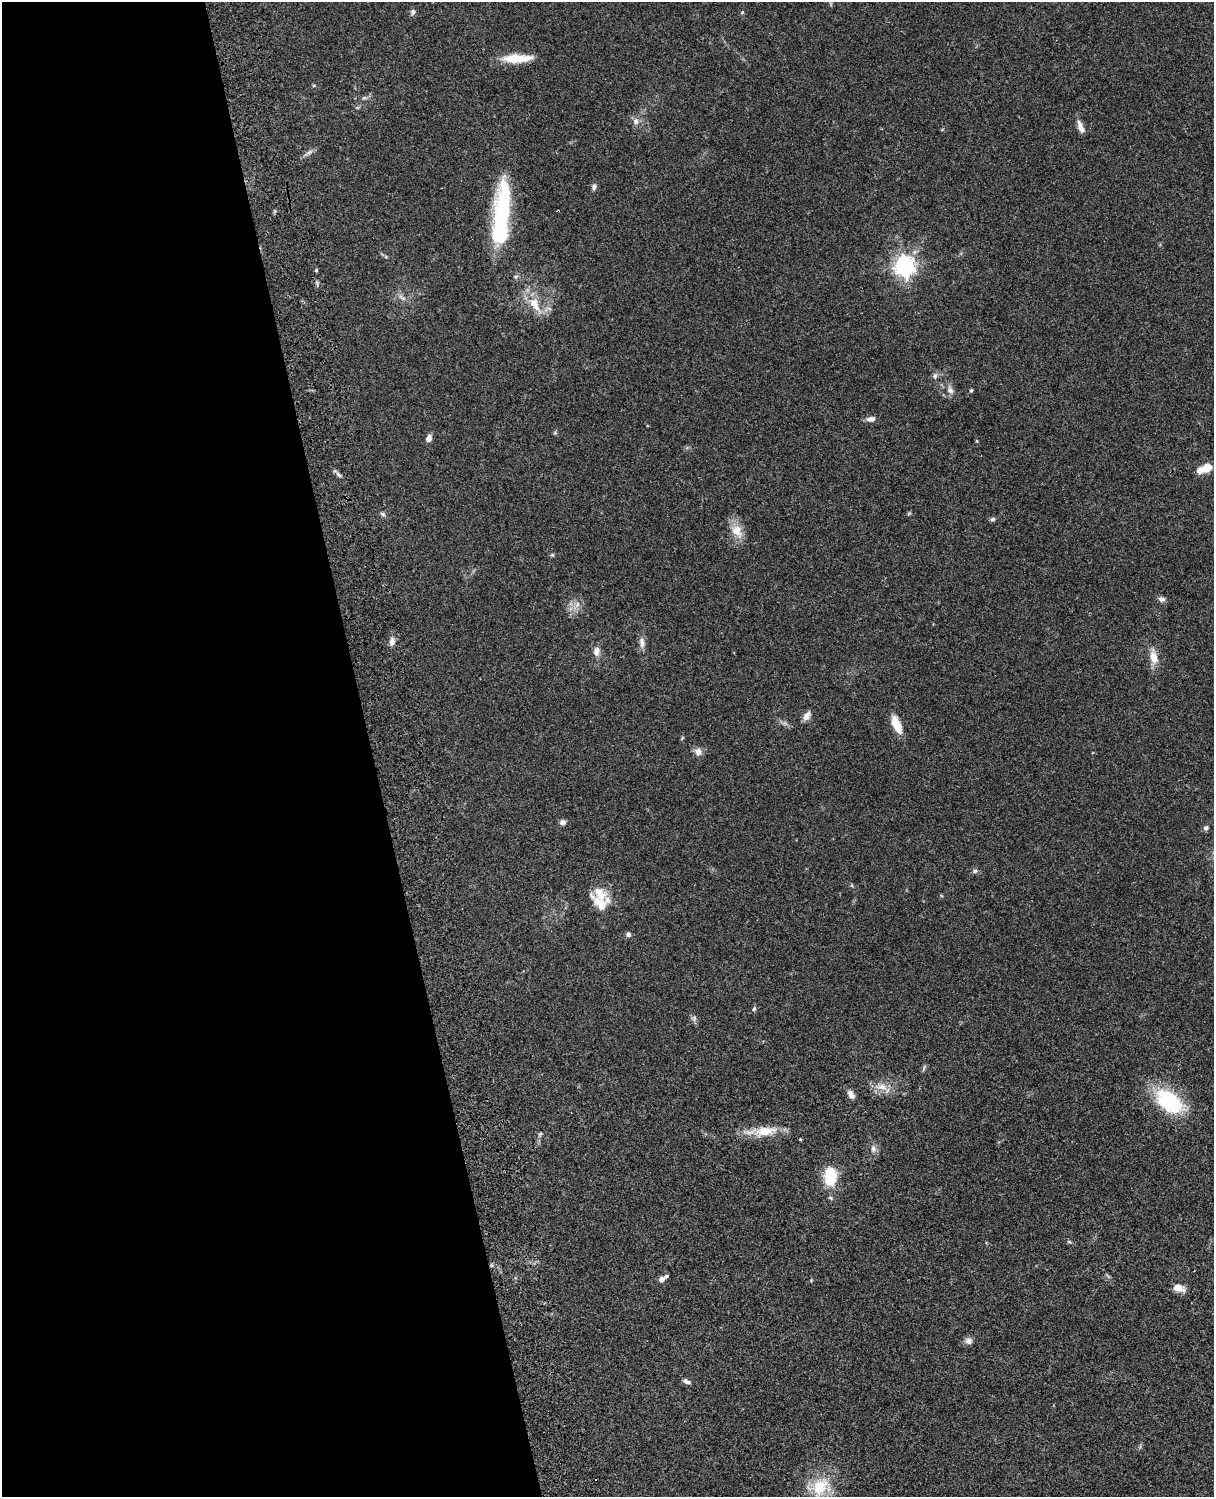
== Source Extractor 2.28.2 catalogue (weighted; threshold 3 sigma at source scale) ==
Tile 5 of 4 x 3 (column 1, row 2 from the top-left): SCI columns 121-1332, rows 1773-3267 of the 5087 x 4926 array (HDU 1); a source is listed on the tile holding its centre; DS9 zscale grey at full resolution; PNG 1216 x 1499 px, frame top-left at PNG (2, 2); no overlay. Shown black and unused: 31% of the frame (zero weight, under 3 of 4 exposures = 6% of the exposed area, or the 3 px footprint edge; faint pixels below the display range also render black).
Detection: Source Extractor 2.28.2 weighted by HDU 2 'WHT'; one run over the whole footprint, this tile lists its part. Background 0.0773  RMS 0.0058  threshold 0.0261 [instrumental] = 3 sigma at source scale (4.5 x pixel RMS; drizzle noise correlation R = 1.50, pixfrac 1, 0.05/0.05 arcsec/px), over >= 5 px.
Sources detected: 61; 3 inside a brighter listed object's ellipse — not listed separately; the other 58 listed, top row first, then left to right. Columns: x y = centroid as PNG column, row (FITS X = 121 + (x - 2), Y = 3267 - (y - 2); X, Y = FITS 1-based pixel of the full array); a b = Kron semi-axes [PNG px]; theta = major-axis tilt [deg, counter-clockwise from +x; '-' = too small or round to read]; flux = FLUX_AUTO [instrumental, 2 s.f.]
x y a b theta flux
413 12 7 7 - 1.6
742 12 5 5 - 0.62
517 58 34 9 1 14
314 85 5 3 - 0.64
364 98 7 4 31 1
636 121 10 8 -90 2.8
1080 127 15 6 -68 3.7
309 152 11 6 36 2.1
594 187 9 5 86 1.6
501 213 76 17 84 62
904 266 8 7 - 310
316 270 4 4 - 0.72
516 276 6 4 19 0.81
402 298 14 5 -33 2.1
535 304 26 12 -59 11
935 376 8 5 54 1.5
950 390 12 7 -62 3.1
971 391 4 3 - 0.91
871 419 11 7 4 2.7
555 433 6 4 -18 0.72
429 438 9 6 74 2.5
977 441 5 3 - 0.53
1207 468 8 7 - 9.5
338 474 9 4 -36 1.4
383 514 7 5 -19 1.3
992 519 7 5 6 1.2
737 531 21 13 -56 8.1
552 555 5 5 - 0.8
1161 599 10 6 -11 1.8
577 604 10 6 63 2.8
392 641 11 7 85 2.6
642 642 15 8 -81 3.1
597 651 12 8 85 3.5
1154 657 16 8 -79 7.2
807 716 12 7 56 3.4
896 724 24 9 -65 8.6
698 752 10 9 - 3.2
563 822 8 7 - 1.9
1206 828 6 5 - 1.6
975 871 6 6 - 1.2
600 904 27 14 -39 12
628 935 7 6 - 1.4
754 1009 7 5 71 1
694 1018 8 6 71 1.4
882 1087 16 9 -2 6
851 1094 11 6 -55 3.1
1169 1102 38 23 -39 39
765 1131 32 12 9 13
540 1134 6 4 42 0.84
873 1149 9 7 -84 2.4
830 1177 19 12 88 22
1069 1242 6 4 -28 0.84
491 1265 5 4 - 0.8
661 1279 8 6 38 2.5
1178 1288 12 7 -17 6.1
969 1341 9 8 - 2.6
687 1381 10 5 -25 1.7
820 1487 30 21 52 22
Overlapping masked pixels (flux is a lower limit): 1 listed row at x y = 491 1265